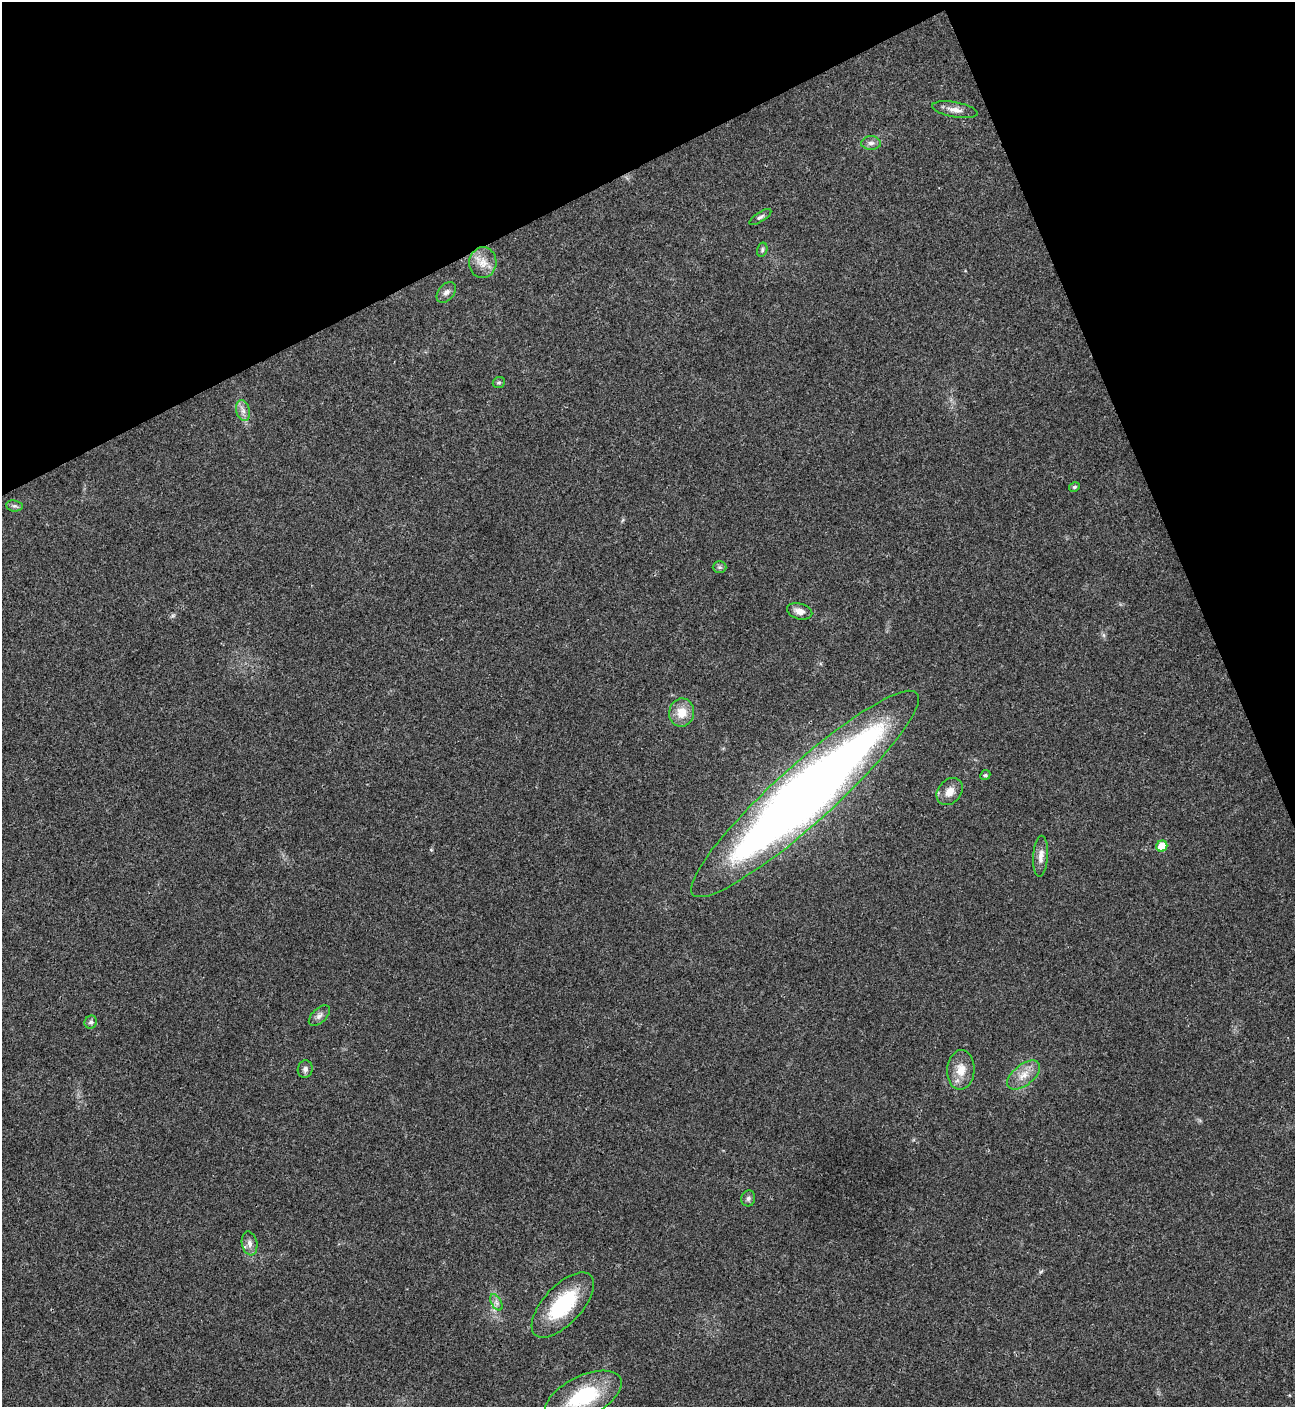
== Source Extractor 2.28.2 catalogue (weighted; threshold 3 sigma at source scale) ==
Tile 3 of 4 x 4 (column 3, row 1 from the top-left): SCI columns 2875-4167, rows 4219-5623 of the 5617 x 5629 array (HDU 1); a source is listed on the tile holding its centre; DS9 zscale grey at full resolution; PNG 1297 x 1409 px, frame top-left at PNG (2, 2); each listed source drawn as its Kron ellipse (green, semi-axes under 4 px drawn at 4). Shown black and unused: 21% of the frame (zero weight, under 3 of 4 exposures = <1% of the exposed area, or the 3 px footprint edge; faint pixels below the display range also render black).
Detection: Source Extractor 2.28.2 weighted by HDU 2 'WHT'; one run over the whole footprint, this tile lists its part. Background 0.0203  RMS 0.004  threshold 0.0181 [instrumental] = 3 sigma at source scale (4.5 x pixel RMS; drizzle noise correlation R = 1.50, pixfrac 1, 0.05/0.05 arcsec/px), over >= 5 px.
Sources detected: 28; all 28 listed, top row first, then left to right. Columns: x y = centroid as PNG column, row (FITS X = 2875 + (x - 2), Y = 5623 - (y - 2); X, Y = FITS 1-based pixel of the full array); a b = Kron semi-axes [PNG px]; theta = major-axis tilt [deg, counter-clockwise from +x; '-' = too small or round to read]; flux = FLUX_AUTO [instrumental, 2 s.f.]
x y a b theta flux
955 110 23 7 -10 3.1
871 143 10 7 0 1.6
760 217 13 5 32 1.1
762 250 7 5 76 0.72
483 263 15 13 84 5
446 292 12 8 49 1.7
499 383 6 5 - 0.65
243 411 11 6 -76 2
1074 487 5 4 - 0.69
14 506 8 5 -6 0.93
720 567 7 5 0 0.85
800 611 13 8 -16 2.9
682 713 14 12 80 6.3
985 775 5 4 - 0.58
950 792 15 11 50 3.9
805 794 151 29 42 490
1162 846 5 5 - 7.5
1041 856 20 7 86 3.1
319 1016 13 7 45 1.8
91 1022 7 6 - 0.95
305 1069 9 7 79 1.5
961 1070 20 13 86 6.1
1024 1075 19 10 38 5
748 1198 8 7 - 1.1
249 1243 12 7 -79 2.2
496 1302 9 5 -59 1.4
563 1305 41 19 47 27
583 1397 41 20 26 29
Overlapping masked pixels (flux is a lower limit): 1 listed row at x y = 805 794
Isophote crosses this tile's border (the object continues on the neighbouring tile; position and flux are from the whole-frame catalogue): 1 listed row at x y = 583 1397